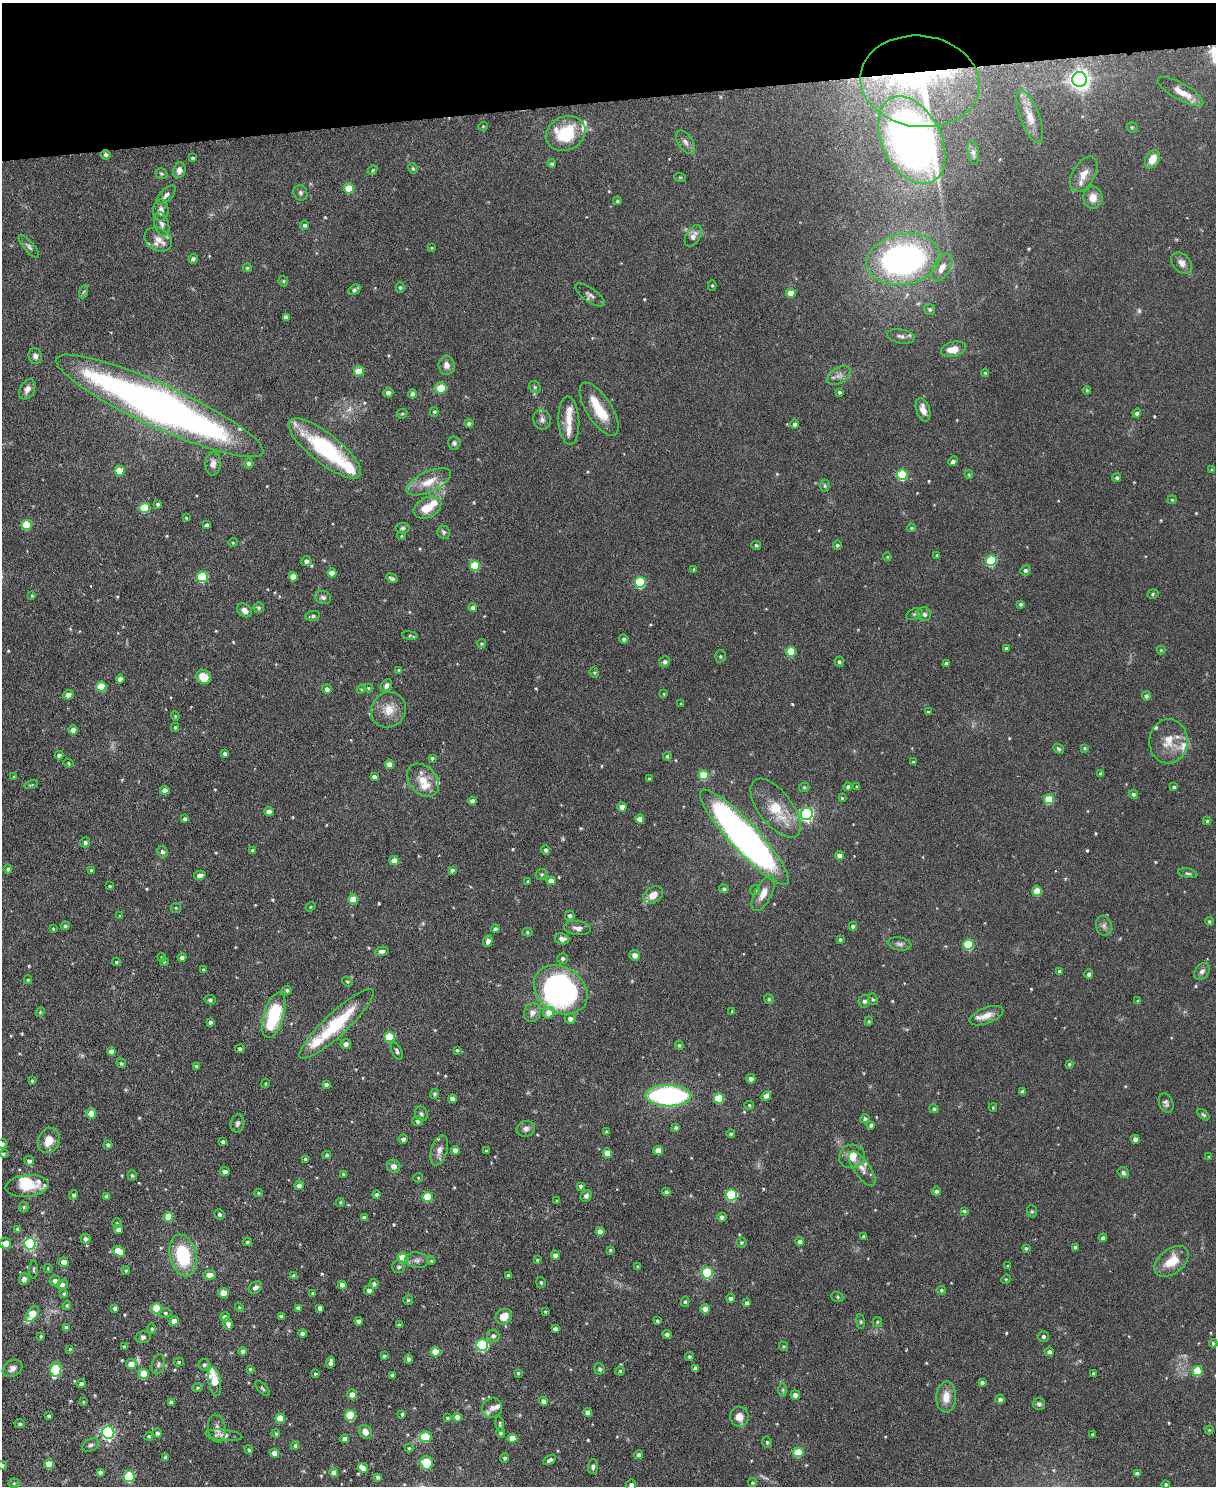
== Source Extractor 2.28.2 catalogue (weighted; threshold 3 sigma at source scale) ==
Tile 3 of 4 x 3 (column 3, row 1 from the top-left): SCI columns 2431-3644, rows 3104-4587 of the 4863 x 4840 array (HDU 1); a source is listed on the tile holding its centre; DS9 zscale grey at full resolution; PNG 1218 x 1488 px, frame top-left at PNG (2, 3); each listed source drawn as its Kron ellipse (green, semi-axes under 4 px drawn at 4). Shown black and unused: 7% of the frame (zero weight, under 3 of 6 exposures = <1% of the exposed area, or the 3 px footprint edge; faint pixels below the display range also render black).
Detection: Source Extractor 2.28.2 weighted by HDU 2 'WHT'; one run over the whole footprint, this tile lists its part. Background 0.124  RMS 0.0043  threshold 0.0176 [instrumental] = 3 sigma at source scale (4.09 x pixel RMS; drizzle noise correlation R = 1.36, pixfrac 0.8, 0.05/0.05 arcsec/px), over >= 5 px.
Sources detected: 600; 4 too faint to see at this stretch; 1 inside a brighter object's white glare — neither listed nor drawn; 28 inside a brighter listed object's ellipse — not listed separately; of the other 567, all 500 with FLUX_AUTO >= 0.398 (the completeness limit of this list) listed and drawn (67 fainter detections not listed), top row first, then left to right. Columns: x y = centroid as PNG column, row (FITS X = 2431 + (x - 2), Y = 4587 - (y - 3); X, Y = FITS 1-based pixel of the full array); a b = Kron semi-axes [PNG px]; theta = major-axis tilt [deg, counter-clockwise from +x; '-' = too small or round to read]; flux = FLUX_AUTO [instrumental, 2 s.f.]
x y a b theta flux
1080 79 7 7 - 240
920 81 60 45 -7 80
1180 91 26 8 -29 5.3
1030 117 28 9 -69 5.7
483 126 4 4 - 0.44
1132 127 5 5 - 0.58
566 133 20 16 25 21
912 140 46 29 -63 220
685 142 13 7 -56 2
973 153 12 5 -80 1.4
106 155 5 4 - 1.1
193 158 4 3 - 0.53
1152 159 9 6 61 5
552 164 4 4 - 0.71
413 168 5 3 - 0.57
179 170 8 6 72 2.2
372 170 5 4 - 0.52
161 174 6 5 - 0.64
1084 174 20 11 59 4.3
680 177 6 4 -18 0.47
349 188 5 5 - 9.8
300 193 8 6 -65 1.1
166 195 12 5 45 1.5
1093 198 11 9 -86 3.8
617 201 4 4 - 0.59
161 210 11 8 88 2.4
162 224 12 7 -74 1.9
305 225 4 4 - 1.1
693 236 12 7 59 2.7
158 239 14 11 -31 4
29 246 14 5 -50 1.3
431 248 4 3 - 0.44
193 259 5 4 - 1.1
903 259 37 25 10 140
1182 263 12 8 -45 2.3
247 268 4 4 - 0.61
942 268 15 8 60 4.3
283 281 5 5 - 0.51
712 285 5 4 - 0.48
400 287 5 4 - 0.61
354 290 6 4 32 1.2
83 292 7 4 69 0.62
791 293 5 4 - 5.1
590 295 17 6 -34 1.8
930 309 6 5 - 0.98
286 317 4 4 - 1.8
901 336 14 7 -11 1.8
953 349 13 7 15 5
35 356 8 6 -78 1.6
447 365 9 8 - 2.4
359 371 5 5 - 9.9
985 373 4 4 - 0.51
839 375 13 7 31 2.3
535 387 6 5 - 0.63
441 388 6 5 - 7.9
27 389 11 7 62 2.3
1087 390 4 3 - 0.45
840 392 3 3 - 0.69
388 393 5 4 - 1.7
412 394 4 4 - 1.3
160 406 113 21 -25 310
599 409 30 12 -58 13
923 410 12 6 -72 3.2
434 412 5 4 - 0.55
1137 413 4 4 - 1.1
402 414 5 5 - 0.52
542 420 10 8 -70 1.6
569 421 24 10 -86 4.9
469 423 4 4 - 0.96
795 424 4 4 - 1.2
454 443 6 6 - 0.98
325 448 44 15 -38 39
953 461 5 4 - 1.2
249 463 5 4 - 1.3
213 464 12 7 87 2.2
1212 470 4 3 - 0.66
119 471 5 5 - 9.3
969 474 4 3 - 0.42
902 475 5 5 - 24
1117 477 4 4 - 0.76
429 482 24 10 24 7.1
825 486 6 4 -90 0.6
1172 500 4 4 - 0.49
158 504 4 4 - 0.78
145 508 5 5 - 16
427 508 14 10 26 7.1
186 518 3 3 - 0.4
26 525 5 5 - 14
207 525 4 3 - 0.95
403 528 7 5 5 0.82
911 528 4 4 - 0.57
444 532 6 6 - 0.8
402 536 4 4 - 0.43
233 542 5 4 - 0.46
756 545 5 4 - 0.6
837 545 4 4 - 0.72
937 555 4 4 - 0.41
887 557 4 4 - 0.41
991 560 5 5 - 26
306 561 5 5 - 1.7
475 566 5 5 - 17
694 569 4 3 - 0.44
1025 570 5 5 - 0.98
332 573 4 4 - 3.5
202 577 5 5 - 23
293 577 4 4 - 6.1
392 578 6 3 -29 1.1
640 582 5 5 - 26
1153 594 6 4 18 0.66
32 595 3 3 - 0.45
323 597 8 6 -18 1.2
1021 604 3 3 - 0.71
259 608 5 5 - 0.86
473 608 4 4 - 1.3
245 610 8 6 -37 2.2
914 614 9 5 26 0.95
924 614 7 6 - 1.6
313 616 7 5 10 1.1
410 635 8 4 -8 0.55
624 639 5 4 - 0.92
481 643 5 4 - 0.64
1006 648 3 3 - 0.67
1161 650 4 4 - 0.41
791 652 5 5 - 14
720 656 6 5 - 0.66
665 662 5 5 - 1.3
839 662 5 4 - 0.96
946 663 4 3 - 1.2
399 670 4 3 - 0.5
594 673 5 4 - 0.5
204 677 8 7 - 7
120 679 4 4 - 1.9
101 686 5 5 - 11
386 686 6 5 - 1.6
369 688 4 4 - 0.46
327 689 5 5 - 1.5
361 689 4 4 - 0.49
664 694 4 3 - 0.4
68 695 5 4 - 2.8
1146 696 4 4 - 1
681 704 4 3 - 0.42
388 710 18 17 - 6.7
928 712 3 3 - 0.57
175 716 4 4 - 0.43
175 727 4 3 - 0.56
73 730 4 4 - 3.8
1168 741 22 19 89 7.8
1084 748 4 3 - 0.51
1058 749 6 4 -40 0.7
225 753 4 4 - 1.4
59 755 4 4 - 1
667 756 4 3 - 0.7
432 758 3 3 - 0.73
913 762 3 3 - 0.43
68 763 5 3 - 0.55
389 764 4 4 - 3.4
1101 774 4 3 - 1.1
703 775 5 5 - 13
14 777 4 4 - 0.48
374 777 4 4 - 1.4
649 779 4 3 - 0.47
423 780 19 13 -46 6.8
31 785 7 2 15 0.42
804 787 5 4 - 0.51
848 787 4 4 - 0.76
857 787 3 3 - 0.49
1174 787 4 3 - 0.7
165 790 4 4 - 3.5
1133 794 4 4 - 0.85
842 798 4 4 - 0.51
1049 799 5 5 - 13
472 801 4 4 - 1.5
622 807 4 4 - 3.5
776 808 35 17 -52 13
269 811 4 4 - 2.3
807 814 6 6 - 79
185 819 4 4 - 1.1
640 819 4 4 - 4
1207 821 4 4 - 0.52
744 837 63 14 -47 220
85 842 5 5 - 1.1
252 850 4 3 - 0.51
545 850 5 4 - 1
163 852 6 5 - 1.2
839 855 4 4 - 2.8
394 860 4 4 - 3.1
8 869 4 4 - 0.95
452 870 4 3 - 0.91
92 871 4 3 - 0.99
1188 873 10 4 -10 0.84
542 874 5 5 - 0.64
200 875 6 4 14 2.5
528 881 3 3 - 0.52
551 881 4 4 - 3.5
110 886 3 3 - 0.43
724 889 4 4 - 0.73
755 890 5 5 - 0.65
1037 891 5 5 - 10
763 893 19 8 63 4.6
653 895 11 7 34 4.4
353 899 5 5 - 7.6
310 907 5 4 - 0.45
176 908 5 5 - 0.55
120 916 4 3 - 0.4
570 916 5 5 - 1.2
1209 921 4 4 - 0.54
65 926 4 4 - 0.87
853 926 4 4 - 1.4
1104 926 10 7 -74 1.7
577 928 13 7 -8 2.1
53 929 3 3 - 0.4
495 929 4 4 - 1.2
527 932 5 4 - 0.56
562 939 7 5 -8 2
840 939 3 3 - 0.65
488 941 6 4 70 1.7
900 944 12 6 -9 1.4
968 944 5 5 - 23
382 951 7 4 11 1.5
635 955 5 5 - 2
162 957 4 4 - 0.47
182 957 4 4 - 1.4
563 959 5 5 - 1.1
116 962 4 3 - 0.61
164 962 4 4 - 0.5
203 970 4 4 - 0.5
1060 971 4 4 - 1.4
1202 971 9 6 54 1.6
1089 974 5 4 - 1.2
28 980 4 3 - 0.48
347 981 5 4 - 0.54
287 990 4 4 - 0.81
561 990 29 22 -35 100
769 999 5 4 - 0.56
873 999 6 4 -65 0.64
210 1000 5 4 - 0.91
864 1001 6 5 - 1.2
1138 1001 4 4 - 0.58
732 1011 4 3 - 0.49
40 1012 5 4 - 0.45
532 1013 9 8 - 2.3
549 1013 6 5 - 4.5
274 1015 23 10 74 26
986 1016 18 8 21 4.1
570 1019 5 5 - 1.8
869 1021 4 4 - 0.48
210 1022 4 3 - 1
336 1024 49 11 43 27
389 1037 5 5 - 18
346 1044 5 5 - 1.8
679 1045 4 3 - 0.59
240 1049 4 4 - 0.91
457 1050 3 3 - 0.49
111 1051 4 4 - 2.3
397 1051 9 5 -65 1.1
121 1063 5 4 - 0.63
1069 1064 3 3 - 0.54
196 1066 3 3 - 0.42
751 1079 4 4 - 1.7
32 1081 4 3 - 0.55
265 1083 5 4 - 0.44
326 1085 4 4 - 1.1
1023 1092 4 4 - 1.3
434 1094 5 4 - 0.74
668 1096 23 10 -1 83
766 1096 5 4 - 2.4
719 1098 5 5 - 15
452 1099 4 4 - 2.4
1166 1103 10 7 -70 1.3
749 1105 5 4 - 0.53
993 1107 4 3 - 0.41
934 1109 5 4 - 0.78
91 1114 5 5 - 6.9
421 1114 7 6 - 0.99
1203 1115 7 4 -43 0.64
865 1119 5 4 - 0.86
418 1121 5 5 - 1.5
237 1123 9 6 77 1.2
871 1125 4 4 - 0.96
676 1127 4 4 - 0.84
526 1129 9 8 - 1.8
607 1132 4 4 - 0.68
731 1134 4 4 - 0.65
403 1139 4 4 - 1.3
1135 1139 4 4 - 2
49 1141 13 10 68 6.1
223 1142 4 3 - 0.85
2 1144 5 4 - 0.99
108 1145 4 4 - 1
439 1150 15 8 74 2.6
455 1150 4 4 - 3.1
658 1150 5 4 - 4.5
486 1151 3 3 - 0.46
607 1153 5 4 - 5
3 1154 4 4 - 0.77
327 1155 4 4 - 0.78
852 1156 13 11 14 5.7
1209 1157 4 4 - 0.63
305 1159 4 3 - 0.67
29 1161 5 5 - 1.4
394 1166 7 6 - 2.3
862 1169 20 8 -55 2.9
225 1171 4 4 - 1.7
1123 1173 6 5 - 0.99
343 1174 4 3 - 0.62
132 1175 5 4 - 0.72
418 1178 5 4 - 0.42
299 1185 5 4 - 1.8
27 1186 21 11 5 7.9
580 1186 4 4 - 0.85
936 1191 4 4 - 1.2
666 1192 4 4 - 1.1
259 1193 4 4 - 0.45
73 1195 5 4 - 0.82
376 1195 4 4 - 0.73
732 1195 5 5 - 37
586 1196 6 5 - 1.1
107 1197 4 4 - 1.7
427 1197 5 5 - 11
557 1201 3 3 - 0.43
340 1202 4 3 - 0.48
24 1207 5 5 - 0.5
964 1211 4 3 - 0.62
1032 1211 6 5 - 0.58
219 1214 5 5 - 0.86
168 1217 5 5 - 7.7
722 1217 4 4 - 1.4
364 1218 4 4 - 1.4
117 1223 5 4 - 0.47
17 1229 4 4 - 0.52
119 1230 4 4 - 2.4
600 1232 4 4 - 2.8
864 1236 4 3 - 0.99
1103 1238 4 4 - 1.2
86 1239 5 5 - 1.2
800 1241 4 4 - 1.6
247 1242 4 3 - 0.54
741 1242 5 5 - 0.67
6 1243 6 5 - 3.8
30 1244 6 5 - 47
1075 1247 3 3 - 0.96
1026 1248 3 3 - 0.67
610 1250 4 3 - 0.54
119 1251 7 4 -33 7.9
183 1255 21 13 -78 24
555 1255 5 4 - 1.7
403 1258 5 5 - 11
417 1260 12 8 -6 1.9
537 1260 4 3 - 0.44
431 1261 4 4 - 0.4
1172 1261 19 12 38 8.6
64 1262 5 5 - 2.7
1008 1266 4 3 - 0.42
399 1267 6 6 - 0.98
638 1267 4 3 - 0.63
48 1268 4 4 - 0.44
34 1270 9 3 -90 0.64
126 1270 4 4 - 0.48
707 1273 5 5 - 30
210 1275 6 4 3 3.2
508 1275 3 3 - 0.64
294 1276 4 4 - 1.4
24 1279 6 5 - 1.9
1006 1279 5 4 - 0.44
55 1281 5 5 - 1.6
541 1282 5 5 - 0.69
374 1284 4 4 - 0.95
62 1285 6 5 - 1.2
342 1285 4 4 - 2.1
255 1288 7 5 32 1.4
369 1290 5 4 - 1.6
941 1290 5 4 - 0.7
224 1293 5 4 - 6.9
313 1293 4 4 - 0.6
64 1294 4 4 - 0.72
837 1297 6 5 - 0.67
731 1298 4 4 - 0.95
408 1300 5 4 - 0.48
685 1302 5 4 - 0.56
747 1303 4 4 - 1.4
67 1305 5 4 - 0.56
239 1307 4 3 - 0.43
115 1308 4 4 - 1.4
157 1308 5 5 - 12
298 1308 4 4 - 1.4
320 1308 4 4 - 1.2
705 1309 4 4 - 4.7
545 1311 3 3 - 0.44
165 1313 6 5 - 0.74
32 1314 9 5 56 8.5
281 1316 4 3 - 0.9
225 1317 5 4 - 1.4
504 1317 8 7 - 4.7
174 1321 4 4 - 3.3
359 1321 4 4 - 1.5
657 1321 3 3 - 0.64
860 1322 7 4 -82 0.59
877 1322 5 4 - 0.56
228 1324 6 4 -79 2.1
399 1325 3 3 - 0.71
66 1327 4 4 - 0.97
152 1329 5 4 - 0.57
555 1329 4 4 - 1.4
303 1333 4 4 - 1.5
667 1334 5 4 - 1.2
41 1336 4 3 - 0.55
493 1336 6 6 - 1.2
1043 1336 5 5 - 1
143 1337 7 6 - 1.1
1213 1343 4 4 - 0.65
482 1345 6 6 - 45
784 1346 4 3 - 0.5
124 1347 4 3 - 0.89
70 1349 4 4 - 0.47
243 1351 4 4 - 1.8
435 1352 5 5 - 7.8
1049 1352 4 4 - 2.1
384 1356 4 3 - 0.63
689 1357 4 4 - 0.61
409 1359 4 4 - 1.2
179 1362 5 4 - 0.53
330 1362 6 3 78 1.3
131 1364 5 5 - 4.3
158 1364 10 6 76 1.2
204 1365 6 5 - 1
13 1368 10 8 31 2.2
695 1368 4 4 - 1.3
56 1369 7 5 79 27
250 1369 4 4 - 0.46
600 1369 6 5 - 0.78
620 1371 4 4 - 0.51
1198 1371 5 5 - 14
518 1373 3 3 - 0.43
1093 1373 3 3 - 0.74
144 1374 5 5 - 9
315 1374 4 3 - 0.56
392 1375 3 3 - 0.57
215 1381 15 6 -79 8.5
982 1382 4 3 - 0.83
81 1384 5 4 - 1.4
198 1388 5 4 - 0.5
262 1388 9 4 -45 0.65
783 1390 6 4 -90 0.65
352 1394 5 5 - 2.6
795 1395 5 4 - 2
946 1397 15 9 87 5.4
1000 1399 4 4 - 1.2
544 1401 4 4 - 2.1
83 1402 4 3 - 0.4
171 1402 4 4 - 1.1
1039 1404 6 6 - 0.95
492 1408 10 9 - 2.2
588 1412 4 4 - 2.8
402 1414 4 3 - 0.54
350 1415 5 5 - 15
49 1416 4 3 - 0.73
457 1417 4 4 - 3
739 1417 10 9 - 4.4
280 1418 5 5 - 7.4
447 1418 3 3 - 0.52
20 1424 5 4 - 0.93
500 1424 8 3 -80 0.6
217 1428 14 8 -80 2.4
1209 1430 4 4 - 0.41
365 1432 7 6 - 2.7
108 1433 6 6 - 83
157 1433 5 4 - 1.2
276 1433 4 3 - 0.44
501 1433 5 4 - 0.8
1093 1434 3 3 - 0.58
224 1435 19 5 -6 2.6
149 1436 4 4 - 0.67
426 1437 5 5 - 14
512 1438 5 4 - 5.7
345 1439 4 4 - 2
767 1442 6 4 -76 0.68
90 1445 9 6 26 1.2
295 1446 4 3 - 0.76
409 1448 4 4 - 0.57
249 1450 4 4 - 0.67
798 1452 5 5 - 13
275 1453 4 4 - 3.7
639 1455 4 4 - 1.2
165 1457 4 3 - 0.58
505 1458 4 4 - 0.81
550 1460 7 3 32 0.97
426 1463 7 6 - 16
49 1464 5 5 - 7.2
2 1465 5 4 - 0.76
593 1467 7 5 87 1.2
363 1468 5 5 - 2.2
100 1472 4 4 - 1.2
334 1472 4 4 - 2.3
1137 1473 4 4 - 1.4
129 1477 5 5 - 28
378 1477 4 3 - 1
14 1483 5 5 - 0.57
752 1483 5 4 - 0.54
1166 1484 4 4 - 0.58
631 1485 5 5 - 1.3
Overlapping masked pixels (flux is a lower limit): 2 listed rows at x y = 920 81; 912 140
Isophote crosses this tile's border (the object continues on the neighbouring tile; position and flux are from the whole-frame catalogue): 4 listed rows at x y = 2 1144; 3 1154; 2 1465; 631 1485